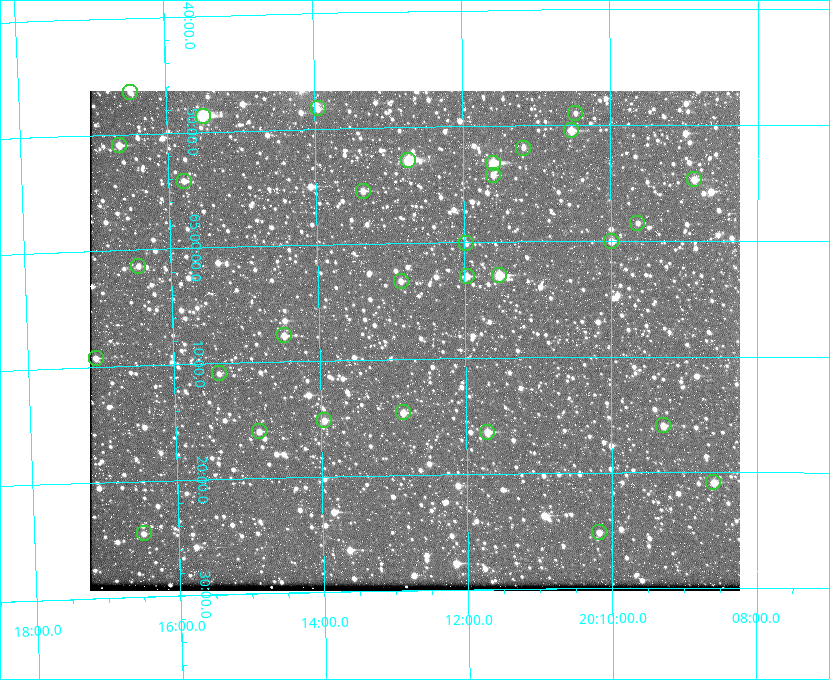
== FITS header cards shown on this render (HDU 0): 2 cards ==
NAXIS1  =                  650 / Width of table row in bytes
NAXIS2  =                  500 / Number of rows in table

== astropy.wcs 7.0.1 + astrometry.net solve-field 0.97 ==
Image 650 x 500 px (HDU 0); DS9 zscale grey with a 90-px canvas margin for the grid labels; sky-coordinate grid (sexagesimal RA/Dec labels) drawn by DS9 from the SOLVED WCS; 31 Tycho-2 reference stars matched to detected sources circled (green)
Header WCS: none
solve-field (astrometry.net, Tycho-2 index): SOLVED blind (the file carries no WCS)
Solved WCS: RA---TAN-SIP/DEC--TAN-SIP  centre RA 20:12:42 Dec +65:08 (303.17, +65.14 deg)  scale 5.18 arcsec/px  FOV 56.1' x 43.2'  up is -179 deg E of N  parity flipped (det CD > 0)
(file carries no celestial WCS; the grid is the blind solution)
Tycho-2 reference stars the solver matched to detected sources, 31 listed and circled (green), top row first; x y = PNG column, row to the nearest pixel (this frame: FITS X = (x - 90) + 1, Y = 500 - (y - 91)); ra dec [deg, ICRS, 3 dp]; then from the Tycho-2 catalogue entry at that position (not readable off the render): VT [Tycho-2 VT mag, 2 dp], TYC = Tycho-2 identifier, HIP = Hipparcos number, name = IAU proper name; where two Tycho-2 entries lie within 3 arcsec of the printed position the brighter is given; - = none
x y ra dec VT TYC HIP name
130 92 304.122 +64.773 12.06 4240-1113-1 - -
318 108 303.488 +64.804 11.29 4240-68-1 - -
575 113 302.617 +64.815 11.97 4240-238-1 - -
203 116 303.878 +64.810 8.93 4240-794-1 - -
571 130 302.633 +64.841 10.69 4240-985-1 - -
119 145 304.164 +64.849 10.65 4240-315-1 - -
523 148 302.794 +64.865 12.51 4240-904-1 - -
408 160 303.184 +64.880 9.02 4240-488-1 - -
493 163 302.897 +64.886 9.40 4240-717-1 - -
493 175 302.899 +64.904 11.91 4240-435-1 - -
694 179 302.216 +64.912 11.03 4240-1279-1 - -
184 181 303.948 +64.903 11.68 4240-549-1 - -
363 191 303.341 +64.923 11.58 4240-148-1 - -
637 223 302.408 +64.974 11.97 4240-686-1 - -
611 241 302.498 +65.000 11.22 4240-149-1 - -
466 243 302.992 +65.001 11.85 4240-479-1 - -
138 266 304.112 +65.024 12.29 4240-364-1 - -
499 275 302.882 +65.048 10.25 4240-98-1 - -
467 276 302.992 +65.048 11.44 4240-88-1 - -
401 281 303.217 +65.054 11.98 4240-166-1 - -
284 335 303.620 +65.129 11.18 4240-34-1 - -
96 358 304.266 +65.154 11.64 4240-724-1 - -
219 373 303.846 +65.181 11.99 4240-1077-1 - -
403 412 303.217 +65.244 11.17 4240-236-1 - -
324 420 303.488 +65.252 12.13 4240-1343-1 - -
663 425 302.323 +65.266 11.19 4240-188-1 - -
259 431 303.713 +65.266 11.45 4240-564-1 - -
487 432 302.928 +65.273 10.74 4240-760-1 - -
713 482 302.149 +65.348 11.48 4240-952-1 - -
599 532 302.546 +65.419 11.91 4240-28-1 - -
144 533 304.121 +65.408 11.90 4240-305-1 - -